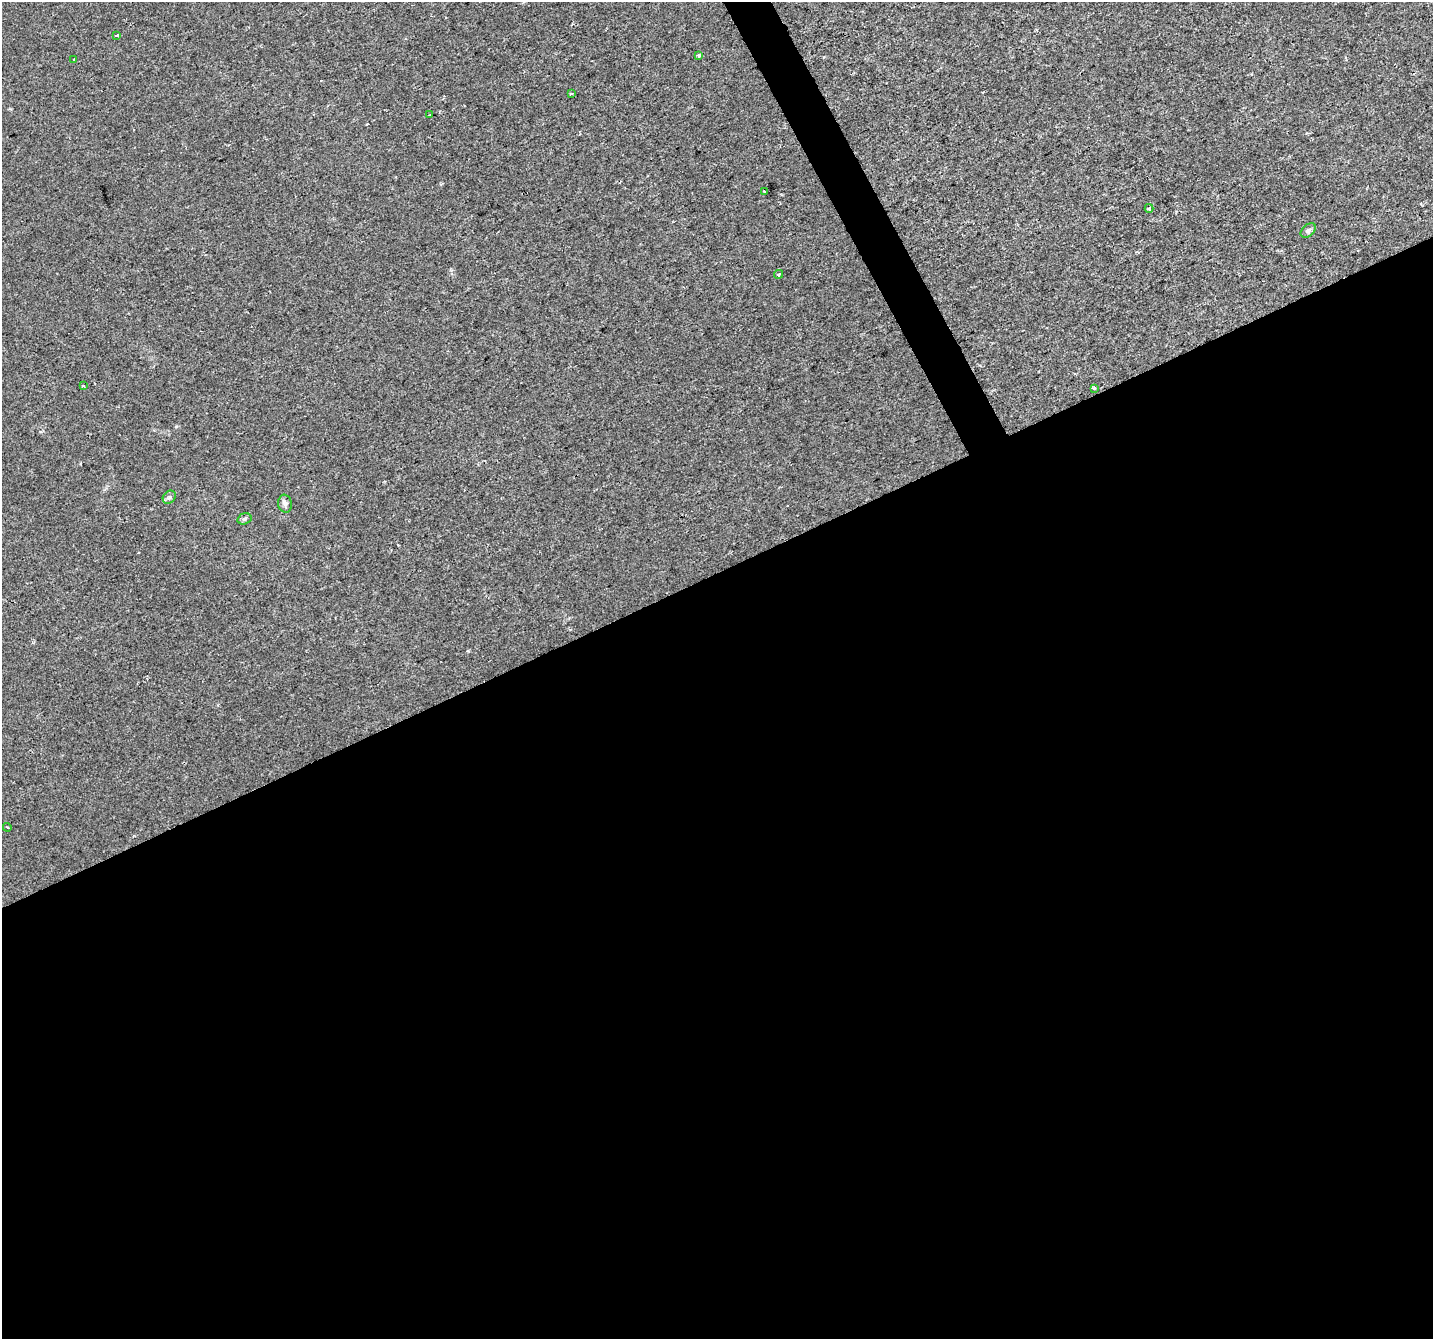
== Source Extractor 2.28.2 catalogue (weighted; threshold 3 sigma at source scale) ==
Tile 15 of 4 x 4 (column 3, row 4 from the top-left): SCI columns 2863-4293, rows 100-1436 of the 5727 x 5602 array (HDU 1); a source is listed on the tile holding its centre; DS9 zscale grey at full resolution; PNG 1435 x 1341 px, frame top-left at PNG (2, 2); each listed source drawn as its Kron ellipse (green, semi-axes under 4 px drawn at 4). Shown black and unused: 58% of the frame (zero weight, under 2 of 3 exposures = <1% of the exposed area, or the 3 px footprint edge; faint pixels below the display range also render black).
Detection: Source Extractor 2.28.2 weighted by HDU 2 'WHT'; one run over the whole footprint, this tile lists its part. Background 0.00106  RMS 0.0022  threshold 0.00978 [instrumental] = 3 sigma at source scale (4.5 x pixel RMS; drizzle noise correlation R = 1.50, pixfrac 1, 0.0396/0.0396 arcsec/px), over >= 5 px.
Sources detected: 18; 3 cosmic-ray / hot-pixel residue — neither listed nor drawn; the other 15 listed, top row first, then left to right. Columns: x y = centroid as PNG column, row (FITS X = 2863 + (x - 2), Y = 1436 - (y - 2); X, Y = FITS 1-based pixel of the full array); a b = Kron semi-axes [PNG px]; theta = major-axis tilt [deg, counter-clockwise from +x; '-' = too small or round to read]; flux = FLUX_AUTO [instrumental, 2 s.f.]
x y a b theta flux
116 35 3 3 - 0.83
699 56 3 3 - 0.44
74 60 4 4 - 0.22
571 94 3 3 - 0.32
430 115 4 2 - 0.39
765 191 3 3 - 0.54
1149 208 4 4 - 0.45
1308 230 9 6 39 0.5
778 274 5 4 - 0.43
83 385 3 2 - 0.22
1094 388 3 3 - 0.34
169 497 7 5 45 0.51
285 504 9 7 -82 0.71
244 519 7 5 17 0.43
7 827 4 3 - 0.19